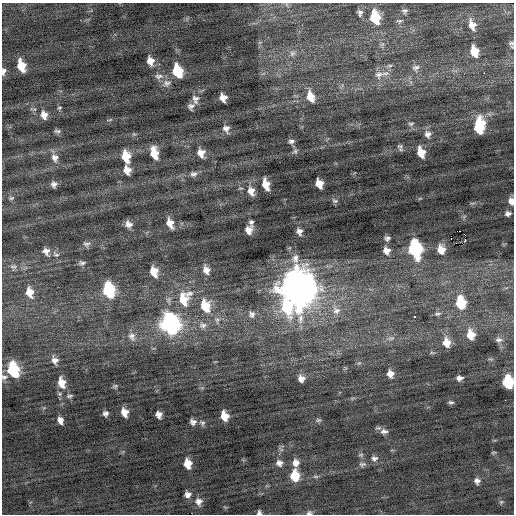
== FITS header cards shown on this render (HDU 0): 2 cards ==
NAXIS1  =                  512 / Axis length
NAXIS2  =                  512 / Axis length

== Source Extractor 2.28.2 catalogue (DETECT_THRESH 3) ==
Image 512 x 512 px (HDU 0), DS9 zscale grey, 1 PNG px = 1 image px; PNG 516 x 516 px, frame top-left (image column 1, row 512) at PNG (2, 3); no overlay
Background -0.0278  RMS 0.82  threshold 2.47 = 3 sigma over >= 5 px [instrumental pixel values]
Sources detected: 131; all 131 listed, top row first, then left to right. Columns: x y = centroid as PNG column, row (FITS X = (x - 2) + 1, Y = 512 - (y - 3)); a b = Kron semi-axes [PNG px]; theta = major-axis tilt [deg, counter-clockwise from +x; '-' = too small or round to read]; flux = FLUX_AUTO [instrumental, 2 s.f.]
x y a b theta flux
405 11 8 6 59 130
360 13 8 6 86 180
375 17 12 8 -75 2000
399 21 7 4 2 100
472 25 14 8 -71 500
512 43 8 6 21 140
474 51 11 8 -72 880
292 53 9 7 35 220
150 61 9 7 -71 450
390 65 9 4 0 110
21 66 10 6 -70 1100
416 68 10 9 - 270
3 71 9 5 84 200
177 71 11 8 -71 2000
385 73 12 5 10 240
484 73 2 2 - 330
379 74 13 11 31 480
159 76 13 7 3 280
167 83 14 9 16 320
311 96 13 9 -69 800
223 98 7 6 - 450
195 99 13 10 -78 390
191 106 8 8 - 220
59 108 6 4 2 74
44 115 11 8 -69 400
110 120 8 3 13 78
411 124 8 5 10 100
479 126 14 8 83 2200
226 129 10 9 - 330
57 131 9 5 -4 130
428 134 11 9 -70 320
291 141 8 6 9 180
400 146 9 7 -14 160
295 151 10 7 43 160
154 153 12 7 -76 1000
201 153 10 8 -71 490
421 153 10 7 -72 870
126 156 12 8 -77 1000
55 158 13 9 -69 410
127 170 8 7 - 470
193 174 10 7 14 230
54 184 7 7 - 220
266 184 10 6 -72 790
319 184 8 6 -66 640
251 191 12 8 -71 480
270 193 3 2 - 53
11 198 8 5 10 110
420 198 6 3 19 63
335 201 9 6 -27 140
511 201 8 6 -74 350
472 203 8 3 5 85
508 214 7 6 - 190
251 222 6 5 - 120
170 223 11 7 -68 520
128 224 8 7 - 350
249 230 8 6 67 400
299 231 9 7 -76 250
460 231 2 2 - 1300
465 235 2 2 - 820
387 238 7 6 - 160
451 238 3 2 - 1100
465 240 3 2 - 150
86 244 10 8 -21 190
415 249 12 8 -78 7400
441 249 11 9 -83 640
46 251 11 9 -56 350
386 251 9 9 - 390
56 254 11 6 -29 230
82 263 10 7 4 180
13 267 10 10 - 310
206 270 11 8 -68 400
154 272 11 7 -72 760
297 288 16 13 -77 120000
109 290 12 9 -75 3700
30 292 13 9 -75 740
184 299 21 15 65 1700
460 303 12 9 -79 2000
205 306 14 10 -72 1500
287 307 23 14 -62 3000
336 311 12 10 -24 440
252 314 10 9 - 270
437 314 10 6 12 170
414 316 3 2 - 400
217 320 10 7 -83 260
170 324 13 10 -72 16000
203 325 12 9 -3 360
471 335 11 9 -78 820
132 336 13 10 -69 370
391 338 10 6 8 200
499 340 10 7 -1 230
446 342 11 8 -74 690
491 359 8 3 -5 74
55 360 10 8 -65 310
359 363 5 5 - 74
13 370 11 8 -74 3600
390 374 8 7 - 370
4 377 9 7 9 190
459 378 7 5 4 220
301 379 7 6 - 340
508 382 9 8 - 2600
62 383 11 8 -74 710
115 386 7 5 13 97
60 394 7 5 -1 92
70 396 8 4 9 110
505 400 2 2 - 65
451 402 7 5 -5 120
124 412 8 6 -71 530
106 413 6 6 - 180
159 415 7 6 - 310
224 416 8 6 -73 760
60 420 7 5 -69 300
318 420 9 5 -5 110
193 422 7 6 - 220
202 423 8 6 -44 140
384 431 11 8 -3 280
493 452 7 3 9 62
279 454 5 4 - 72
361 455 7 5 7 100
374 458 10 8 1 230
279 463 8 7 - 280
296 463 9 8 - 380
188 464 8 6 -82 760
362 464 10 7 6 180
295 476 10 8 89 1200
316 476 8 4 -1 100
477 481 7 7 - 230
188 494 7 6 - 250
198 502 10 9 - 340
501 502 6 5 - 83
259 513 5 4 - 130
309 513 7 5 18 130
At the frame edge (FLAGS 8, measured only in part): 7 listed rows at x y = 512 43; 3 71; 511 201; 4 377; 508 382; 259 513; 309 513